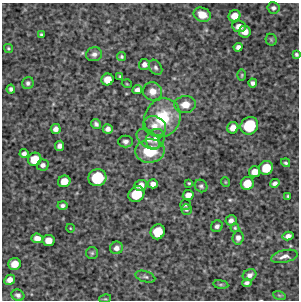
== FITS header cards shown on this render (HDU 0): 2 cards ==
NAXIS1  =                  297 /Length X axis
NAXIS2  =                  298 /Length Y axis

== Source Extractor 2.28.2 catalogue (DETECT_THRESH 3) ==
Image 297 x 298 px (HDU 0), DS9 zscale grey, 1 PNG px = 1 image px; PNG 301 x 302 px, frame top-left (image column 1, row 298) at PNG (2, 3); each listed source drawn as its Kron ellipse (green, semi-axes under 4 px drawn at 4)
Background 5660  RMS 290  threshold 883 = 3 sigma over >= 5 px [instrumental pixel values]
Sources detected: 78; all 78 listed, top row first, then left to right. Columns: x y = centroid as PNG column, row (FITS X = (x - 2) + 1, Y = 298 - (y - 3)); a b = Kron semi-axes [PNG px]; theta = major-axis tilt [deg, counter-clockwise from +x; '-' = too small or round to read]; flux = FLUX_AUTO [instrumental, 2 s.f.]
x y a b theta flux
273 8 6 5 - 51000
202 15 9 7 -23 230000
234 16 6 5 - 190000
239 26 7 5 -5 130000
245 32 6 5 - 150000
41 35 3 3 - 32000
271 40 6 5 - 25000
238 47 4 4 - 68000
8 49 5 4 - 25000
94 54 8 7 - 76000
296 54 4 3 - 36000
122 57 4 4 - 28000
144 64 5 5 - 82000
155 67 8 6 -57 54000
242 75 5 3 - 21000
120 76 3 3 - 23000
107 80 6 6 - 230000
28 83 6 6 - 51000
253 83 4 4 - 60000
127 84 5 3 - 16000
11 89 4 4 - 48000
137 90 5 4 - 77000
153 91 9 9 - 170000
185 104 11 8 2 210000
162 118 20 17 62 920000
96 124 5 4 - 54000
155 126 12 9 -22 180000
249 126 9 8 - 740000
233 128 6 5 - 140000
56 129 5 5 - 92000
108 129 5 5 - 80000
148 139 13 8 -37 130000
155 139 10 9 - 160000
125 142 7 6 - 70000
60 146 5 4 - 76000
150 151 15 11 5 680000
24 154 4 4 - 66000
35 159 7 6 - 320000
286 163 5 4 - 36000
43 165 6 5 - 66000
266 168 7 6 - 360000
255 172 6 5 - 160000
97 178 9 8 - 770000
64 181 6 6 - 210000
225 182 5 3 - 16000
189 183 3 3 - 20000
247 183 6 6 - 280000
275 183 5 4 - 62000
153 184 5 4 - 94000
141 185 6 5 - 140000
201 186 7 6 - 43000
136 194 8 7 - 550000
188 195 5 5 - 140000
288 196 3 3 - 24000
185 205 5 5 - 34000
62 206 5 4 - 50000
186 209 5 5 - 35000
231 220 5 5 - 72000
217 226 6 5 - 58000
70 228 4 3 - 14000
235 228 4 4 - 24000
158 232 7 7 - 430000
288 236 5 4 - 84000
37 238 6 5 - 130000
238 238 7 5 84 86000
48 240 6 5 - 180000
116 248 6 6 - 96000
92 253 6 6 - 33000
284 256 13 6 13 110000
15 264 6 6 - 210000
249 275 7 5 23 78000
145 277 10 5 -17 52000
10 280 5 4 - 110000
247 283 4 4 - 54000
221 284 7 4 -8 27000
18 295 7 5 -27 56000
279 295 6 4 -19 28000
105 299 6 3 16 24000
At the frame edge (FLAGS 8, measured only in part): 1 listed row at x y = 296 54